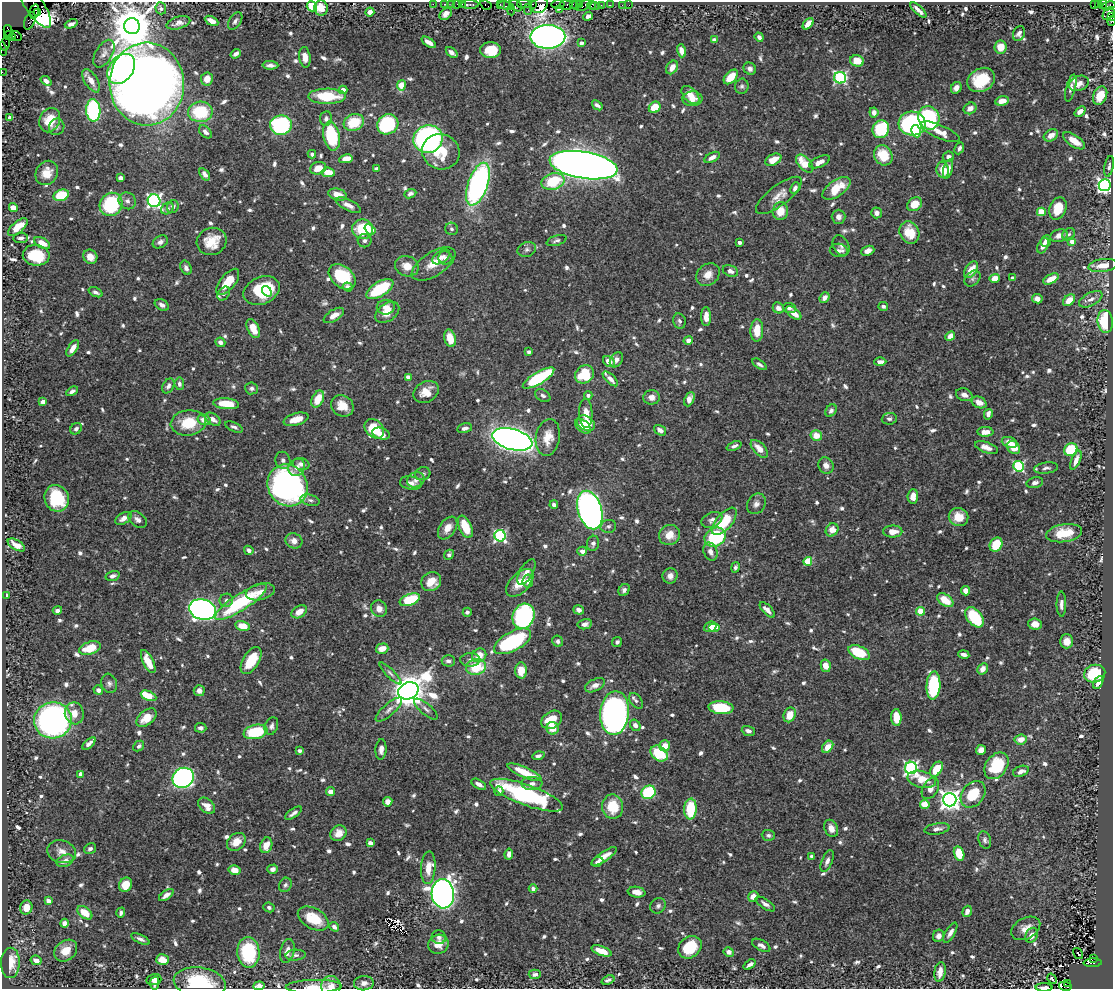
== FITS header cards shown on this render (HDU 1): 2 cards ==
NAXIS1  =                 1111
NAXIS2  =                  987

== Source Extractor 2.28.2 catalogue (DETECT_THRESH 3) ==
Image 1111 x 987 px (HDU 1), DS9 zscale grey, 1 PNG px = 1 image px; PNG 1115 x 991 px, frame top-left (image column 1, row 987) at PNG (2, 2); each listed source drawn as its Kron ellipse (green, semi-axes under 4 px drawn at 4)
Background 0.653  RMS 0.0098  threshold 0.0294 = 3 sigma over >= 5 px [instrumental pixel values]
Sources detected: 875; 2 with non-positive FLUX_AUTO (blend fragments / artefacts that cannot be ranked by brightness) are neither listed nor drawn; of the other 873, the 500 brightest by FLUX_AUTO listed and drawn (373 fainter detections omitted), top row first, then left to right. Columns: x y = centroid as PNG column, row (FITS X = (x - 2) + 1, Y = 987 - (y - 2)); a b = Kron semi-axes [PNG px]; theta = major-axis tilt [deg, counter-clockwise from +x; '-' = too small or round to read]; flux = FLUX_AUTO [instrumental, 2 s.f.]
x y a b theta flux
433 4 2 2 - 9.7
445 4 3 2 - 25
451 4 2 2 - 7.1
457 4 2 2 - 22
462 4 3 2 - 33
524 4 6 2 1 110
533 4 4 3 - 24
558 4 6 3 7 42
573 4 3 2 - 24
580 4 3 3 - 19
1094 4 3 2 - 42
1098 4 3 3 - 14
1103 4 5 3 - 15
34 5 27 9 -56 320
470 5 9 3 0 83
486 5 6 3 -31 35
500 5 4 2 - 29
539 5 9 7 26 160
566 5 7 4 -16 98
576 5 5 2 - 30
592 5 5 4 - 13
601 5 4 3 - 12
610 5 2 2 - 13
622 5 3 2 - 6.9
629 5 2 2 - 3.3
312 6 5 5 - 28
506 6 7 4 -10 100
516 6 7 5 -34 130
583 6 8 3 31 110
595 6 5 2 - 17
1108 6 7 4 16 82
161 8 6 5 - 1.8
321 8 7 7 - 9.7
528 9 6 2 90 77
560 9 3 2 - 24
511 10 5 3 - 16
918 10 10 3 -43 3.5
34 11 7 4 79 520
38 12 4 3 - 370
370 12 4 4 - 4.1
1109 13 7 5 52 470
446 14 7 5 42 3.1
588 16 5 4 - 1.9
1112 16 4 2 - 79
30 21 9 5 68 96
211 21 7 4 -28 4.8
235 21 10 5 55 2.2
1112 21 4 3 - 34
178 23 12 6 17 3.5
71 24 7 4 19 2.6
808 24 7 4 46 5.3
132 26 8 8 - 2600
8 31 6 3 -75 65
1019 34 8 6 69 2.3
9 36 5 4 - 79
17 36 5 3 - 33
548 37 17 12 1 520
759 37 5 4 - 2
12 38 4 3 - 260
714 40 4 4 - 6.7
429 42 8 4 -33 4.8
581 43 4 4 - 1.9
5 44 6 4 75 33
1001 47 6 6 - 9.8
2 49 7 2 -81 35
491 50 10 8 1 17
681 51 7 4 -75 5.4
452 52 7 4 -38 3.5
104 54 15 8 60 4.1
236 54 5 3 - 2.8
305 57 10 5 -83 4.4
857 61 7 5 -13 10
270 65 8 4 -1 2.4
672 67 7 5 56 4.9
121 69 17 12 52 190
750 69 6 5 - 2.9
2 72 2 2 - 5.9
731 77 9 5 48 12
840 78 6 5 - 110
207 79 6 6 - 7.7
981 80 14 11 27 24
46 81 6 4 -39 2.5
91 81 13 6 -57 5.9
1079 83 10 7 21 4.7
147 84 41 37 -88 1200
401 85 5 4 - 18
742 86 7 6 - 1.8
956 88 6 5 - 3.7
1071 88 14 4 75 2.7
343 90 4 4 - 5
690 95 11 6 -45 7.8
327 96 19 7 0 26
1100 96 9 6 67 12
692 99 10 7 3 6.8
1002 101 7 4 14 7.5
597 105 6 3 -38 1.9
655 107 6 5 - 14
970 108 6 5 - 4.9
93 110 11 7 -87 76
1080 111 6 4 41 4.5
200 112 12 10 2 38
874 112 5 4 - 3.6
10 118 4 4 - 3.3
929 118 12 10 -68 74
326 119 7 6 - 2
50 120 12 10 66 16
354 122 10 8 21 22
388 124 11 9 34 60
912 124 13 12 - 120
281 125 11 9 8 87
57 127 8 7 - 2.3
881 129 9 8 - 42
916 131 6 4 -79 11
205 132 8 5 -45 2.6
940 132 21 6 -23 8.4
1051 135 7 5 32 6.6
331 136 15 8 -77 43
428 139 15 14 - 170
1074 141 13 6 -33 9.4
959 148 6 4 65 2.4
441 152 19 17 -23 22
312 154 4 4 - 1.9
883 155 10 9 - 18
712 157 8 4 28 3.3
948 157 5 5 - 2.8
346 159 7 4 10 8.2
773 160 8 5 27 9
820 162 11 5 24 4.6
805 164 11 6 -47 16
583 165 34 13 -9 1100
1109 166 10 4 78 1.7
318 168 8 6 20 8.1
376 169 4 3 - 2.7
948 169 10 4 75 4
943 170 8 6 -78 9.7
328 172 6 5 - 9.3
47 173 13 10 60 9.6
205 174 7 4 -54 2.6
120 178 4 4 - 3
553 181 12 8 14 29
478 184 22 10 71 160
1105 185 6 6 - 240
795 188 6 4 65 2.5
836 188 16 8 34 18
338 194 9 5 -15 7.7
410 194 6 4 22 2.1
61 195 8 5 19 26
779 195 28 10 37 8
127 201 9 8 - 3
154 201 6 6 - 200
111 204 12 11 - 47
915 204 8 6 38 14
348 205 14 5 -26 4.3
173 207 6 5 - 2
13 208 5 4 - 7.7
1058 208 11 8 69 17
167 209 7 5 32 1.8
780 211 9 7 78 12
1041 212 4 4 - 20
876 213 5 5 - 2.8
839 217 7 7 - 3.2
18 227 12 5 39 10
363 229 10 9 - 31
370 229 6 4 -38 6.8
452 229 6 6 - 1.9
909 233 12 9 -63 15
1069 234 7 5 40 1.8
1059 236 9 6 18 4.1
21 238 7 5 5 2.7
212 241 15 13 26 13
365 241 7 6 - 2
557 241 10 5 17 1.7
1046 241 6 4 70 3.1
1072 241 4 4 - 6.4
160 242 8 6 32 2.4
739 242 3 3 - 2.5
42 243 8 5 -29 7
841 245 11 7 -63 3.1
1043 246 8 5 63 4.1
527 249 9 7 20 2.3
839 250 9 6 -9 2.9
868 251 7 4 20 3.4
36 255 13 10 -8 27
90 257 7 6 - 5.7
441 257 10 6 35 2.9
445 258 7 6 - 2.8
434 264 25 12 32 10
1103 265 14 6 7 8.2
407 266 12 10 -21 7.9
186 268 7 5 -64 2.8
971 270 9 5 57 11
730 271 8 5 -20 3.3
708 275 13 10 40 6.8
342 277 15 10 -39 34
994 278 5 4 - 8.4
1012 278 3 3 - 2.6
973 279 9 6 46 2.1
1051 279 8 4 27 8.7
228 282 16 7 51 16
348 287 5 4 - 2.5
380 289 15 7 31 33
262 291 19 13 24 40
267 291 5 4 - 4
95 292 7 4 -24 2.5
224 294 7 5 53 2
825 298 6 4 50 3.5
1037 299 5 4 - 3.5
1091 299 13 6 27 3.6
1069 300 7 5 42 7.8
162 305 7 5 -30 2.7
883 306 5 4 - 2.4
386 307 9 7 8 4.7
778 308 6 5 - 3.5
789 308 6 5 - 2
387 312 13 8 36 7.4
794 313 9 4 -39 7
334 315 11 5 32 6
706 317 9 5 90 5.5
679 321 8 6 -78 2.1
1105 321 11 7 -84 29
253 329 10 5 -65 9.7
757 330 11 6 87 12
950 336 5 4 - 6
450 338 9 5 -75 12
688 340 5 4 - 3.9
220 342 5 4 - 3.8
73 348 9 4 57 5.6
529 352 4 4 - 1.8
616 360 8 6 56 3.7
609 361 6 5 - 7.5
880 362 6 3 1 3
759 364 8 4 -34 1.8
585 374 10 8 39 31
408 377 4 4 - 6.6
539 378 18 6 31 58
610 379 9 4 -44 4.4
179 384 6 5 - 1.9
168 386 8 5 61 2.5
251 388 6 6 - 2
72 391 6 4 30 2.4
426 392 13 10 30 8.3
588 395 4 4 - 2.7
964 395 9 6 -21 3.9
543 396 8 5 -34 2.2
651 397 8 7 - 4.4
318 399 9 5 64 13
689 399 7 4 66 4.9
43 402 4 4 - 7.3
979 402 8 5 -24 6.3
226 404 13 5 -5 15
342 406 12 10 -31 11
831 411 7 5 55 2.4
586 413 14 6 -88 7.6
988 414 5 4 - 3
213 419 8 5 -34 4.1
296 419 13 6 15 9.9
889 419 7 6 - 1.8
204 420 6 5 - 6.7
188 423 17 12 7 19
586 423 10 7 -30 13
583 426 9 5 -37 7.5
234 427 9 4 -24 1.8
465 428 7 4 13 2.6
76 429 6 5 - 1.8
374 429 11 8 -43 24
660 430 6 4 -36 4.4
985 432 8 5 -2 4.8
381 434 9 5 -19 5.1
816 436 6 5 - 8.3
548 437 18 12 81 11
512 439 20 10 -15 550
1009 442 8 5 -20 6.1
734 446 8 4 21 2.1
986 447 12 5 -19 4.5
1014 447 7 6 - 9.5
759 449 11 6 -47 8.1
1071 450 7 6 - 27
283 460 9 7 -69 2.3
1076 460 10 4 66 5
301 464 8 6 -13 2.9
826 465 8 7 - 3.8
1019 466 5 5 - 78
297 467 9 8 - 4
1046 468 12 5 7 2.2
423 474 8 6 12 1.9
416 480 9 7 22 3.2
411 483 11 6 -9 3.9
1035 483 8 5 14 2.2
288 485 21 19 -59 250
913 496 7 5 86 5.7
57 498 13 12 - 34
310 500 10 5 -15 2.4
756 504 11 8 57 3.3
554 505 4 4 - 2.5
590 510 20 12 -73 350
959 517 10 9 - 10
123 518 9 5 31 4
138 520 10 7 -37 3
712 520 11 7 24 3.4
724 521 16 8 50 26
608 526 8 6 14 1.9
465 527 12 6 -66 18
448 528 12 8 55 7
832 530 7 6 - 8.8
893 531 9 6 -1 7.7
1064 533 18 9 9 18
669 535 11 10 - 8.6
500 536 6 5 - 100
715 537 11 9 29 54
294 541 9 7 -25 5
593 543 8 6 76 2.4
16 545 9 5 -30 5.7
996 545 7 6 - 21
249 550 5 4 - 2.5
582 551 5 4 - 4.2
710 552 9 6 -67 3.9
449 555 5 4 - 2.3
808 561 4 4 - 25
735 567 5 4 - 1.8
526 572 14 6 61 5
113 576 7 5 17 2.6
670 576 8 7 - 4
528 581 6 5 - 2.8
431 582 10 9 - 9.8
520 583 17 9 46 12
624 590 6 5 - 2.1
965 591 4 4 - 4.4
260 592 15 8 14 5.7
7 595 4 3 - 1.8
226 600 7 6 - 2.6
410 600 10 5 20 35
945 600 9 5 -35 13
241 602 30 8 33 59
1061 604 12 5 -89 3.5
202 609 14 10 -17 340
379 609 8 7 - 5
57 610 5 4 - 2.8
579 610 5 4 - 2.5
767 610 9 4 -46 3.7
921 611 4 4 - 21
299 612 8 5 32 7.3
467 612 4 4 - 2.1
523 616 13 10 66 110
974 617 11 7 -51 40
585 624 7 5 11 2.8
1035 624 7 5 -3 5.5
243 626 7 5 -12 11
710 627 6 5 - 7.9
714 627 6 4 0 6.8
512 641 20 9 28 57
558 641 6 5 - 1.9
1067 641 7 6 - 5.1
617 642 5 4 - 1.8
90 648 11 6 18 16
382 649 6 5 - 7.4
859 653 11 6 -25 29
964 654 6 3 -12 2.9
479 655 7 6 - 7.8
470 660 10 7 2 2.9
251 661 15 8 59 18
448 661 7 5 -1 2.4
148 662 12 5 -63 11
826 666 6 5 - 6.5
476 667 10 8 13 23
983 669 6 5 - 4.9
521 670 8 6 -87 11
390 673 15 4 -45 2.2
1095 674 11 8 14 35
1098 682 7 4 61 4.8
109 683 10 7 -71 2.3
595 685 10 6 26 5
933 685 14 7 87 54
98 690 5 4 - 2.4
199 691 5 5 - 3.4
408 691 10 8 23 1700
148 696 8 4 -24 21
636 701 9 5 -54 2.1
721 708 12 6 -5 39
426 709 15 5 -41 2.5
389 710 17 6 41 4
74 713 11 9 -80 8.1
615 713 22 14 85 260
790 715 8 6 65 10
896 717 8 5 -86 15
146 718 11 7 41 10
53 720 19 18 - 210
552 720 11 8 31 17
635 725 6 5 - 3.4
271 726 9 6 68 2.6
201 728 6 4 -4 2.7
553 728 6 6 - 9.3
748 731 7 4 -20 2.5
256 732 12 7 12 33
1021 739 6 5 - 6.6
89 744 8 4 42 2.6
139 746 6 4 46 1.9
665 746 5 5 - 7.5
828 747 7 5 49 8.7
381 749 10 5 87 3.4
981 750 5 5 - 6.3
300 751 4 3 - 1.9
659 754 9 7 -37 25
538 756 6 4 16 2.1
996 766 15 10 54 31
911 768 6 6 - 150
936 769 8 5 56 18
1021 771 8 5 21 3.5
524 772 18 5 -24 19
81 774 4 4 - 5.7
183 778 11 9 32 220
922 779 14 8 -13 13
532 783 10 6 -1 3.6
479 784 8 4 -30 2.9
930 788 11 7 58 5.8
499 791 5 4 - 2.8
331 792 4 4 - 6
648 792 7 6 - 53
973 794 14 11 51 21
526 795 38 10 -20 97
950 800 7 6 - 440
388 802 5 4 - 4.7
925 805 5 4 - 13
207 806 10 6 -42 6.6
613 807 12 10 -81 19
690 809 10 6 86 29
293 813 10 3 36 2.4
831 828 9 6 -65 5.4
937 829 13 5 9 3
339 833 8 7 - 5.3
768 835 6 5 - 1.8
985 840 9 6 -73 2.1
236 842 10 8 39 8.4
370 843 4 4 - 5.7
266 845 8 6 72 8.2
90 849 6 5 - 1.9
62 852 15 11 -16 5.7
509 854 5 4 - 3.4
959 854 7 5 -73 21
604 856 15 4 34 6.6
812 856 4 3 - 2.5
65 861 9 5 24 4.5
827 861 11 5 68 2.9
597 862 6 4 23 2.2
428 868 16 7 86 8.2
273 869 5 4 - 2.5
234 870 6 5 - 6.9
126 885 7 6 - 12
285 885 7 6 - 1.8
533 889 4 4 - 2.7
636 892 9 5 -10 4.6
443 894 14 11 -85 600
166 895 8 4 35 4.4
753 896 5 5 - 5.9
48 901 4 4 - 5.7
765 904 11 4 -33 2.6
658 906 8 7 - 2.2
26 907 7 6 - 7.4
269 907 5 4 - 1.8
967 911 6 4 70 3.7
85 913 8 5 -37 12
121 913 5 4 - 1.8
313 919 17 10 -29 20
64 923 4 4 - 3.3
334 927 5 4 - 2.5
1026 928 15 10 29 6.6
950 933 11 4 59 3.5
1032 935 8 6 64 5.1
939 936 6 5 - 3.5
439 937 7 7 - 2.4
140 939 10 4 -26 2.3
438 944 10 9 - 8.5
761 945 10 5 -28 2.7
690 947 12 10 40 25
66 951 12 9 39 11
287 951 12 7 77 4.9
602 951 10 4 -20 9.8
248 952 15 11 -86 50
729 952 5 4 - 3.6
1078 953 6 3 -56 4.2
296 955 10 5 4 2.2
1093 958 4 3 - 80
36 960 6 4 -27 5.1
163 960 6 5 - 9.4
10 963 15 9 89 21
1093 963 9 4 2 330
749 965 7 3 36 2.3
940 972 10 5 81 5.9
535 974 6 4 1 2.1
154 979 7 5 14 3.5
1052 979 5 3 - 4
608 980 7 4 20 1.8
155 983 6 4 79 3.3
200 983 26 15 -8 41
364 983 10 7 5 3.8
1068 983 3 2 - 38
259 986 6 4 5 4.3
331 986 10 9 - 6.2
1065 986 6 3 -12 41
314 987 28 6 1 7.7
1044 987 8 2 0 3.1
At the frame edge (FLAGS 8, measured only in part): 13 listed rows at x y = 34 5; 1108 6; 1112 16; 1112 21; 132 26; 2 49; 2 72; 147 84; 200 983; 259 986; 331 986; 314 987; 1044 987
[373 fainter detections neither listed nor drawn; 2 non-positive-flux detections neither listed nor drawn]